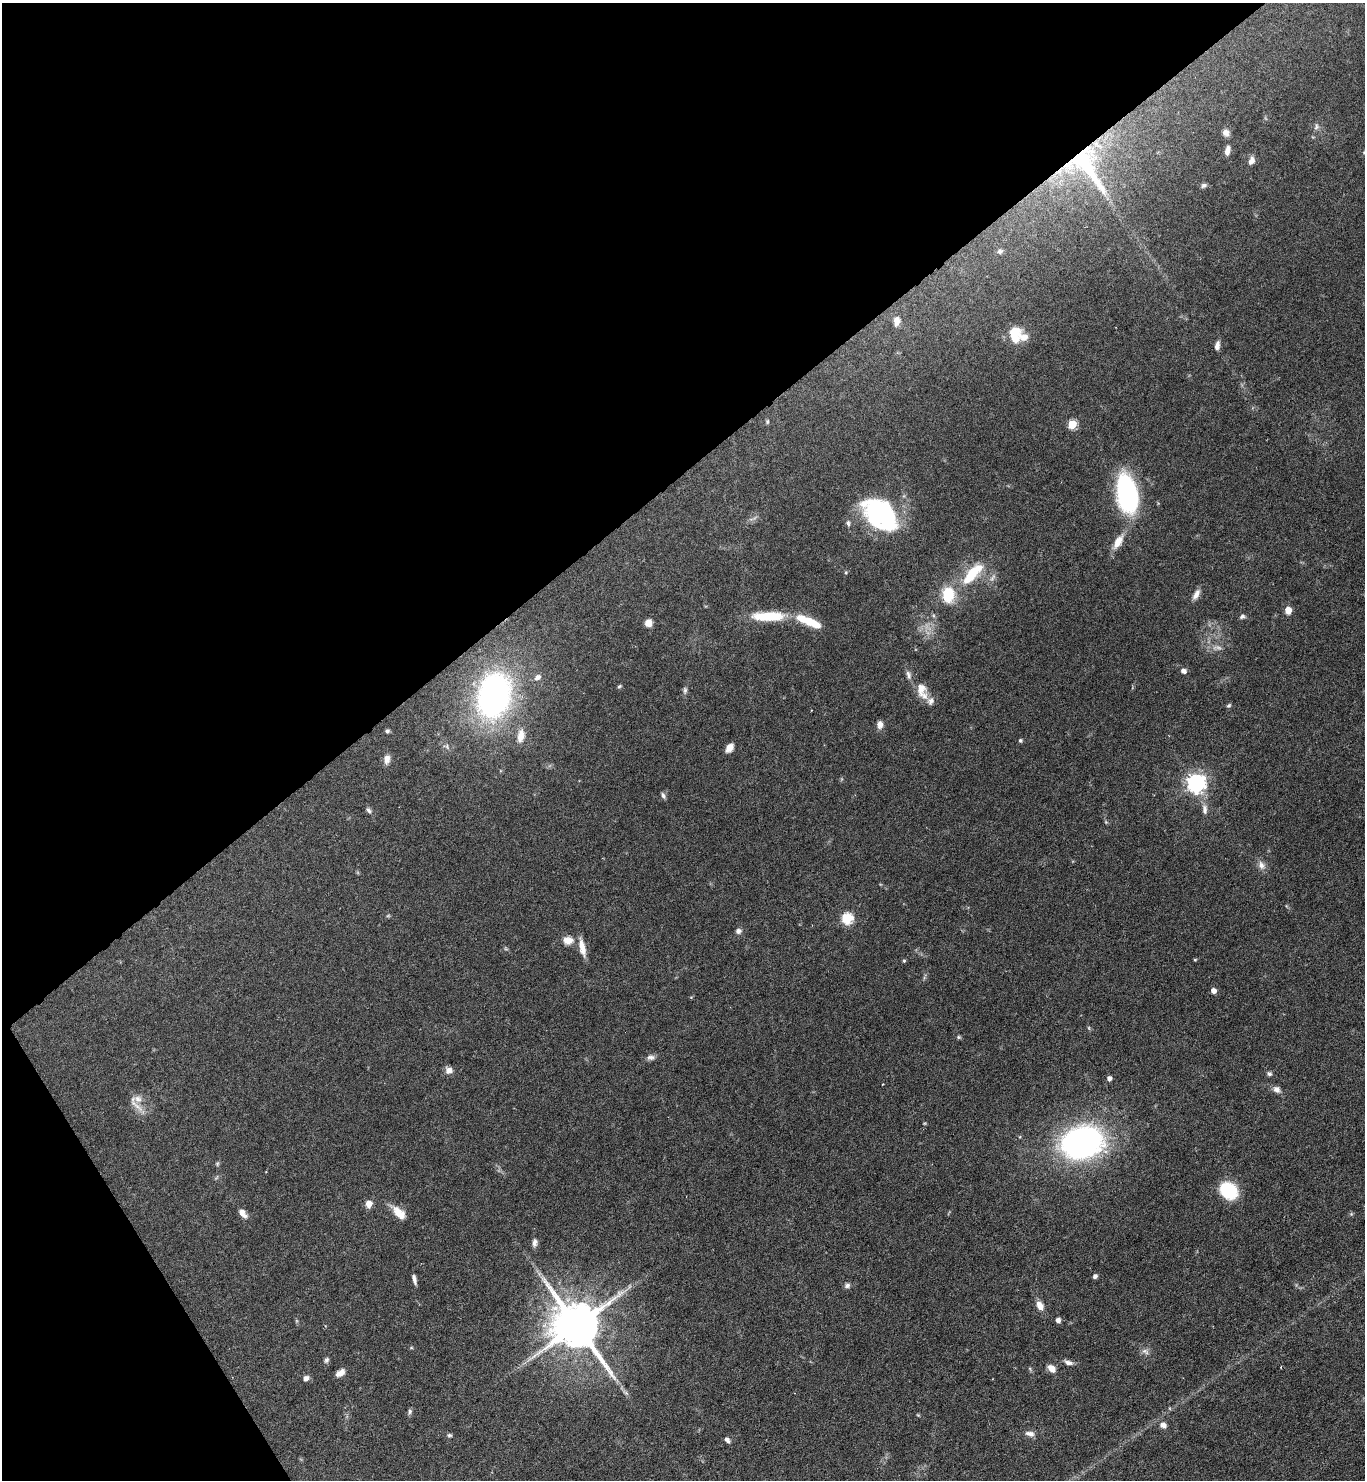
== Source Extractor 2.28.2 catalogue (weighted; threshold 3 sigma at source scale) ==
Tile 5 of 4 x 4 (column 1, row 2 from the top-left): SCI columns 298-1660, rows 2956-4433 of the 5906 x 5911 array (HDU 1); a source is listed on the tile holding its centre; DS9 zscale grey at full resolution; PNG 1367 x 1482 px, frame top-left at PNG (2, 3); no overlay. Shown black and unused: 35% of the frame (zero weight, under 4 of 7 exposures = <1% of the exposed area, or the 3 px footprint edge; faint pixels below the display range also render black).
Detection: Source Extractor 2.28.2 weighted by HDU 2 'WHT'; one run over the whole footprint, this tile lists its part. Background 0.0625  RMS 0.0028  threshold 0.0115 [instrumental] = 3 sigma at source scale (4.09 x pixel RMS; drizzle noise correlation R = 1.36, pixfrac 0.8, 0.05/0.05 arcsec/px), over >= 5 px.
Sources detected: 100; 4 too faint to see at this stretch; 2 inside a brighter object's white glare — not listed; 7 inside a brighter listed object's ellipse — not listed separately; the other 87 listed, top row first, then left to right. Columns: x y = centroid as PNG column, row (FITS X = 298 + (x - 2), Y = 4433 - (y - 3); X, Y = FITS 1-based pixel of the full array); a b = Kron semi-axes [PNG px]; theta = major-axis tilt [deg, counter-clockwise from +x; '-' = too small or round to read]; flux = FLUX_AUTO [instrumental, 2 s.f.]
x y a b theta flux
1316 127 9 6 57 0.8
1226 133 9 7 -41 1.4
1227 150 10 5 76 1.5
1251 160 10 6 71 1.4
1086 165 67 33 -55 40
1204 185 7 5 26 0.65
1000 251 8 7 - 0.84
897 321 12 8 78 1.9
1015 338 14 11 -76 3.4
1217 346 11 5 79 1.4
767 421 6 5 - 0.43
1072 424 5 5 - 12
1127 493 36 19 -80 43
881 512 37 29 -37 34
848 523 8 6 -82 0.74
1118 542 23 9 58 3.5
972 574 35 13 47 10
992 578 14 6 56 1.2
1196 594 15 6 61 1.7
1288 610 5 5 - 4.9
768 616 35 10 0 12
1242 616 8 5 14 0.69
648 623 7 6 - 2.7
813 623 21 9 -27 5.6
1184 671 7 6 - 1
908 675 13 6 -76 1.2
538 677 8 6 31 1.2
619 686 6 4 39 0.37
921 688 20 14 -84 3.4
685 690 11 5 90 0.76
494 696 38 26 78 92
1228 705 6 5 - 0.5
880 724 9 7 86 1.5
387 731 4 4 - 0.58
521 736 20 10 82 3.3
1020 740 5 5 - 0.42
729 748 10 7 51 2
387 759 12 8 80 1.6
1196 783 7 7 - 140
663 795 8 5 -68 0.67
1205 809 16 7 -87 1.8
369 810 10 5 -45 0.75
1106 822 6 4 -46 0.34
1261 865 13 9 -59 1.6
388 916 6 4 2 0.34
847 918 6 6 - 24
738 931 6 5 - 1.1
568 940 14 11 -3 2.5
582 947 24 7 -78 2.9
1195 960 4 3 - 0.31
904 961 5 4 - 0.34
1213 991 4 4 - 1.8
959 1037 6 5 - 0.39
651 1057 11 7 0 1.1
449 1070 9 8 - 1.5
1269 1074 6 5 - 0.64
1109 1078 4 4 - 1.1
1277 1089 11 8 -34 1.4
136 1105 34 6 -45 2.4
1082 1142 34 26 15 86
217 1164 7 5 89 0.43
1229 1191 14 12 -40 17
369 1204 8 7 - 1.9
399 1212 20 10 -44 3.8
243 1213 12 6 -50 2
1351 1214 6 4 45 0.34
535 1243 11 6 83 1.1
1095 1276 5 4 - 0.86
414 1279 10 4 -74 1.1
847 1285 8 7 - 0.78
1040 1306 12 8 -63 2.3
1058 1320 6 5 - 1.1
576 1326 15 13 -51 1600
411 1348 5 3 - 0.29
1145 1351 11 7 -24 1.2
326 1360 7 6 - 0.63
1068 1362 13 6 -21 1.2
1051 1368 10 7 -42 2
340 1373 10 6 33 2
306 1378 7 6 - 1
625 1392 12 4 -40 0.83
410 1412 7 5 62 0.63
918 1415 5 4 - 0.25
1163 1425 10 8 -27 1.4
1030 1434 12 6 -13 1.5
449 1435 7 5 2 0.49
727 1440 9 5 -48 0.83
Overlapping masked pixels (flux is a lower limit): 1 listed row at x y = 1086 165